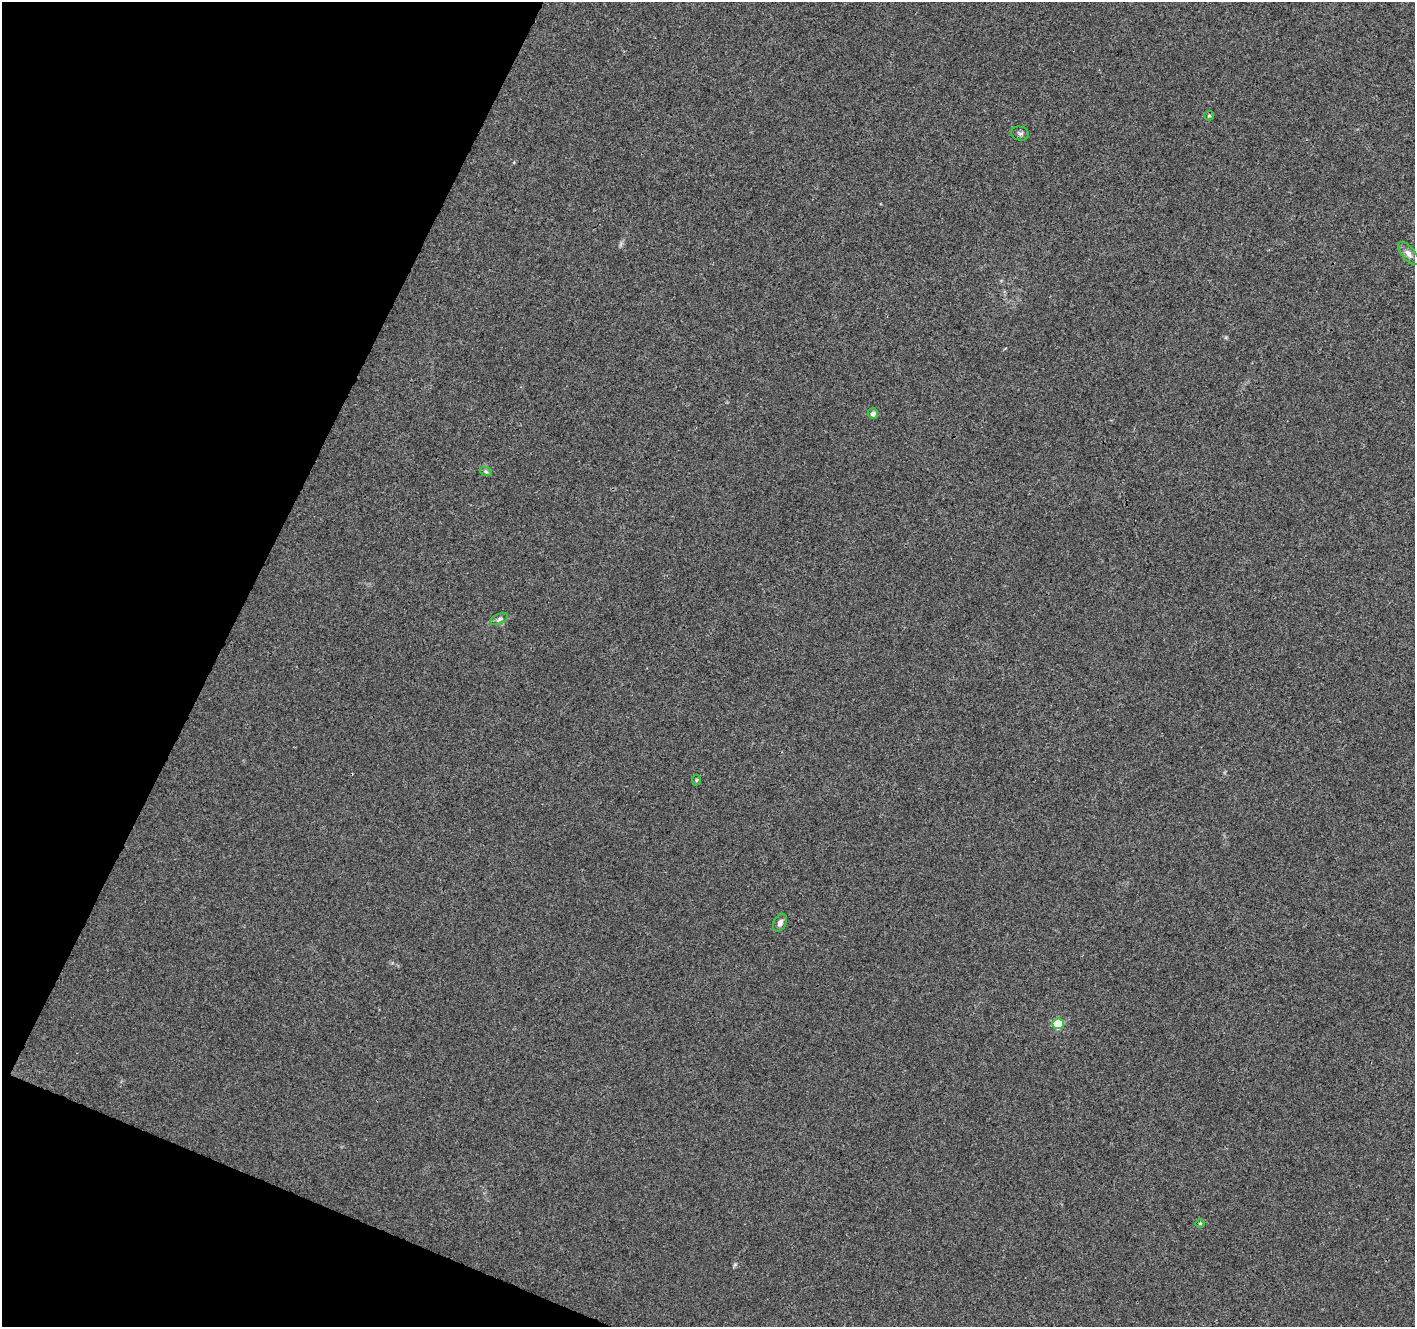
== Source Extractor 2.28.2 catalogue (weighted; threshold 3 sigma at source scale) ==
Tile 9 of 4 x 4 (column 1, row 3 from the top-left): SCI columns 9-1421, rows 1597-2921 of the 5661 x 5777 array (HDU 1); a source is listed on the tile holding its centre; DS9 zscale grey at full resolution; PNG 1417 x 1329 px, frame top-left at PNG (2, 2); each listed source drawn as its Kron ellipse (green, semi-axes under 4 px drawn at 4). Shown black and unused: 20% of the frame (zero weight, under 3 of 4 exposures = <1% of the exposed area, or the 3 px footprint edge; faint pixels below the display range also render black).
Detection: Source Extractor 2.28.2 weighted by HDU 2 'WHT'; one run over the whole footprint, this tile lists its part. Background 0.0134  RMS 0.0039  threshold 0.0176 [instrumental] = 3 sigma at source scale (4.5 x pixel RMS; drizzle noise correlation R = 1.50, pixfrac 1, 0.0396/0.0396 arcsec/px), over >= 5 px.
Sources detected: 10; all 10 listed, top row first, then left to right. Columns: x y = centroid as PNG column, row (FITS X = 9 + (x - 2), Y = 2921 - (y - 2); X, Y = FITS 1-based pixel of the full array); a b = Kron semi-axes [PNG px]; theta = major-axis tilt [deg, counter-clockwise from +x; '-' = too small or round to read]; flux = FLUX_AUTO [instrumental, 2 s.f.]
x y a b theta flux
1209 116 5 4 - 0.5
1020 133 9 7 -12 1
1408 253 14 6 -51 2.2
873 414 5 5 - 1.5
486 472 6 4 -19 0.55
499 619 9 5 25 1.1
696 780 5 3 - 0.4
780 923 9 6 61 1.5
1058 1024 6 5 - 16
1200 1223 5 3 - 0.35